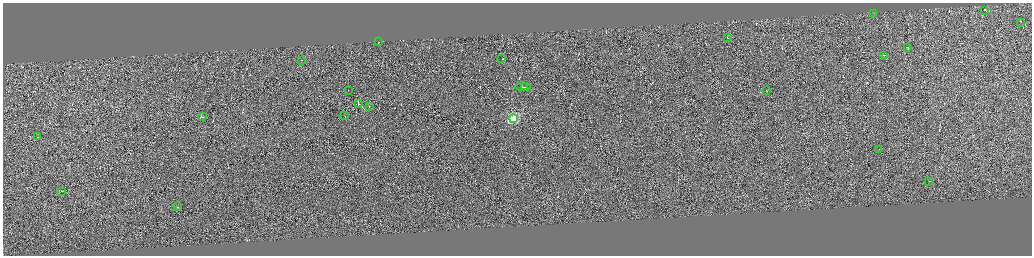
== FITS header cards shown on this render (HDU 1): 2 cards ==
NAXIS1  =                 4117
NAXIS2  =                 1013

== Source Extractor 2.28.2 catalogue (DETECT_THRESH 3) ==
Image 4117 x 1013 px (HDU 1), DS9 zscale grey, zoomed out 1/4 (1 PNG px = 4 x 4 image px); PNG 1034 x 258 px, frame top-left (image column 3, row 1011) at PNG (3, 3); each listed source drawn as its Kron ellipse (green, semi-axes under 4 px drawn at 4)
Background 0.0751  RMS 1.9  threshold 5.59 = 3 sigma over >= 5 px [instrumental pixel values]
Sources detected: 415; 392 cannot appear on this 1/4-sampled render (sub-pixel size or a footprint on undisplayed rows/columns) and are neither listed nor drawn; the other 23 listed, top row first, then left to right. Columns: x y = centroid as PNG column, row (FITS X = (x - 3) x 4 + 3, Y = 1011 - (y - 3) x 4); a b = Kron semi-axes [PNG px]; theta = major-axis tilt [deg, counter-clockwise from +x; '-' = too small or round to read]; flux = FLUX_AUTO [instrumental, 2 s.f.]
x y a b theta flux
984 10 2 1 - 17000
874 14 2 1 - 190
1020 22 2 1 - 5300
727 37 3 1 - 11000
379 42 2 1 - 7000
908 48 3 1 - 12000
883 55 2 1 - 18000
502 58 2 1 - 10000
301 60 2 1 - 5100
523 87 8 1 -2 28000
525 87 3 1 - 12000
766 90 2 1 - 11000
348 91 2 1 - 5200
358 103 3 1 - 10000
369 107 2 1 - 7100
345 116 2 1 - 12000
202 117 2 1 - 19000
513 119 3 2 - 100000
38 137 3 1 - 13000
879 149 2 1 - 2700
928 181 3 1 - 1600
61 191 2 1 - 9000
177 207 2 1 - 5800
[392 sub-pixel or undisplayed-footprint detections neither listed nor drawn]